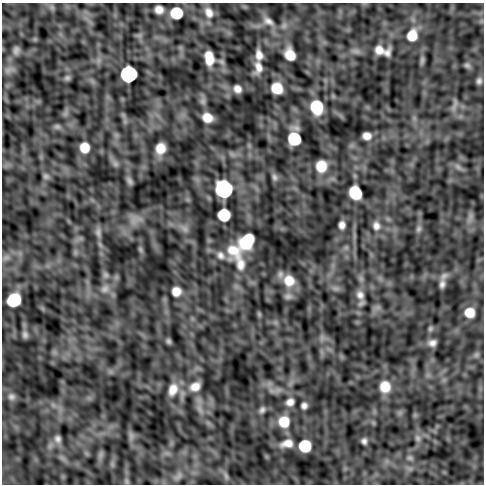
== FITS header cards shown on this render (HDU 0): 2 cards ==
NAXIS1  =                  482
NAXIS2  =                  482

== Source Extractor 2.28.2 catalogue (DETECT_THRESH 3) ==
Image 482 x 482 px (HDU 0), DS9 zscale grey, 1 PNG px = 1 image px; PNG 486 x 486 px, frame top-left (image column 1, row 482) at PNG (2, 3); no overlay
Background -2.32e-05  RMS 5.0e-04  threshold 0.00151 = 3 sigma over >= 5 px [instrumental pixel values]
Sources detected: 79; all 79 listed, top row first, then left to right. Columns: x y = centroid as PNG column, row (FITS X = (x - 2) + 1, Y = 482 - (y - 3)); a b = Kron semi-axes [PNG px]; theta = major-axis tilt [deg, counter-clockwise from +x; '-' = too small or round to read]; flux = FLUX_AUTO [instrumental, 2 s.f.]
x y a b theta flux
159 9 8 7 - 0.27
209 12 15 10 -65 0.32
176 13 9 8 - 1.3
268 21 15 9 -34 0.24
412 35 13 11 71 0.69
16 50 10 8 72 0.13
379 50 12 10 -9 0.32
387 53 8 6 60 0.16
259 55 11 7 -82 0.26
290 55 11 8 -66 0.56
209 58 12 7 -82 0.57
422 60 10 6 75 0.085
467 65 9 6 -25 0.087
258 67 15 9 -89 0.32
129 74 9 9 - 9.2
67 78 8 6 24 0.077
479 81 8 6 68 0.11
277 88 9 9 - 0.76
237 89 8 6 -48 0.21
455 105 19 4 70 0.12
317 107 10 9 - 1.7
207 118 9 8 - 0.42
57 127 9 4 -8 0.084
367 136 7 6 - 0.25
294 139 9 9 - 1.8
85 148 8 7 - 0.56
160 148 9 8 - 0.47
115 164 8 6 -46 0.098
321 166 12 11 - 0.69
458 167 10 5 -45 0.12
46 176 8 7 - 0.08
274 177 10 7 -66 0.12
129 181 10 6 -68 0.098
224 189 10 10 - 9.7
355 193 10 8 -62 1.6
224 215 9 9 - 1.4
470 216 10 5 81 0.13
342 225 7 5 88 0.19
376 226 12 10 -70 0.24
185 229 9 7 -27 0.15
418 229 9 6 64 0.1
98 232 14 6 -86 0.14
247 241 16 12 51 1.5
140 249 7 4 -71 0.062
233 250 21 14 -45 0.74
220 255 12 10 -54 0.22
6 258 8 5 1 0.092
241 264 21 13 -79 0.5
105 275 8 7 - 0.095
289 281 14 13 - 0.61
442 284 13 8 80 0.18
105 289 13 10 44 0.26
176 291 10 10 - 0.34
360 295 13 11 -64 0.24
288 296 10 8 3 0.13
14 300 10 9 - 1.5
469 312 10 10 - 0.55
259 314 6 5 - 0.05
430 329 8 6 59 0.068
25 334 10 8 -73 0.14
168 341 7 5 -67 0.082
432 343 8 7 - 0.18
476 355 7 5 45 0.077
195 387 13 10 30 0.36
385 387 12 11 - 0.59
173 389 17 12 69 0.47
11 397 11 10 - 0.19
290 402 11 9 30 0.21
304 406 6 5 - 0.13
262 410 9 7 61 0.11
284 422 12 12 - 0.74
418 438 9 7 -52 0.12
58 439 10 8 -88 0.15
364 441 6 5 - 0.1
287 443 16 9 12 0.37
305 446 9 9 - 1.4
410 458 9 5 -18 0.072
179 476 10 3 45 0.098
226 476 12 5 -64 0.11